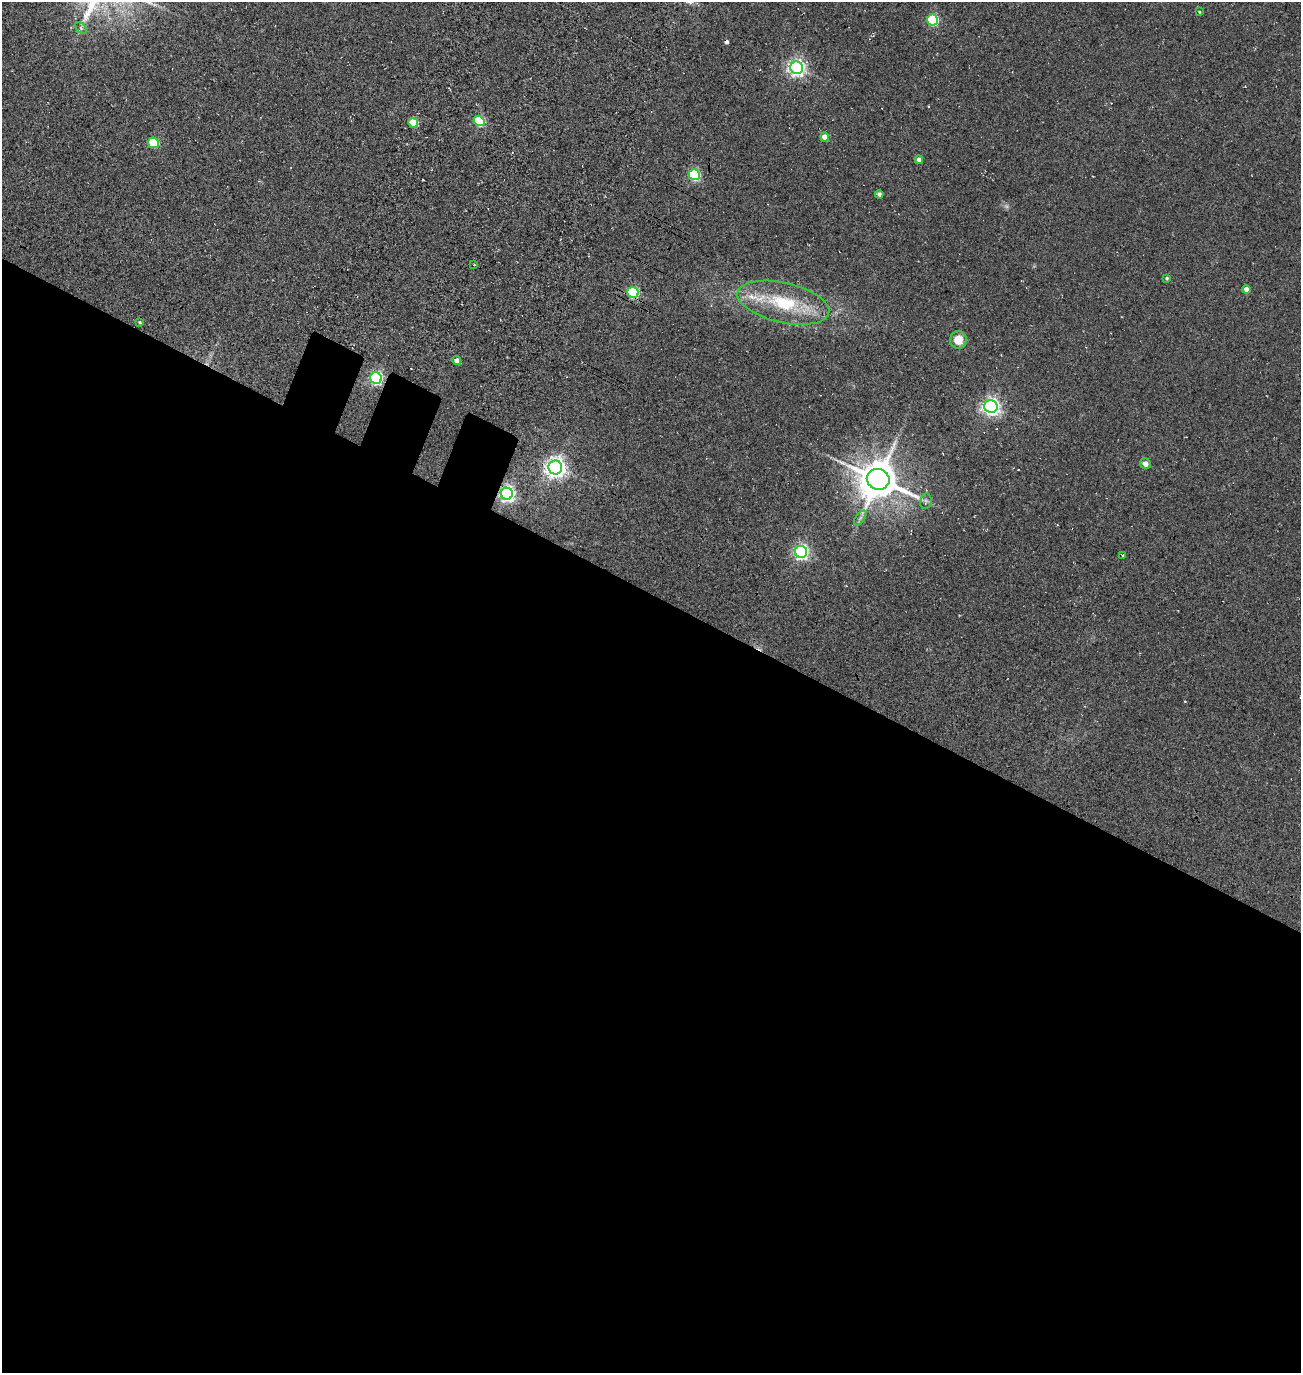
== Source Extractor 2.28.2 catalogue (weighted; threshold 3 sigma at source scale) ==
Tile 14 of 4 x 4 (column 2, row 4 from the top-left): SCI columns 1783-3081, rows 245-1615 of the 5922 x 5903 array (HDU 1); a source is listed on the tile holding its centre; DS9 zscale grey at full resolution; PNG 1303 x 1375 px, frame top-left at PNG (2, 2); each listed source drawn as its Kron ellipse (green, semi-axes under 4 px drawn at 4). Shown black and unused: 58% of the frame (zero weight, under 3 of 5 exposures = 11% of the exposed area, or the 3 px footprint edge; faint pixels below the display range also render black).
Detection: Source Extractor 2.28.2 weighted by HDU 2 'WHT'; one run over the whole footprint, this tile lists its part. Background 0.0815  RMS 0.026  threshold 0.118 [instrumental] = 3 sigma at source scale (4.5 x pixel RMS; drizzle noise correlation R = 1.50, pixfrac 1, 0.05/0.05 arcsec/px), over >= 5 px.
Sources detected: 32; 1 too faint to see at this stretch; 1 cosmic-ray / hot-pixel residue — neither listed nor drawn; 1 inside a brighter listed object's ellipse — not listed separately; the other 29 listed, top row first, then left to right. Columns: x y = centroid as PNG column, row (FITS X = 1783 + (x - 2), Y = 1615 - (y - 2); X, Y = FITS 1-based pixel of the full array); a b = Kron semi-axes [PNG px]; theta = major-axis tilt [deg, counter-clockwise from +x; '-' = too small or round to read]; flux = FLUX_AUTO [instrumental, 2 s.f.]
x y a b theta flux
1199 12 4 2 - 2.1
933 20 5 5 - 250
81 28 7 4 -46 4.3
797 68 6 6 - 910
479 121 5 5 - 180
413 123 5 4 - 83
825 137 4 4 - 27
153 143 5 5 - 130
919 160 4 4 - 11
694 175 5 5 - 250
879 194 4 4 - 6.5
474 265 3 2 - 2.1
1167 278 4 3 - 3.8
1246 289 4 4 - 17
633 293 5 5 - 230
783 303 47 20 -13 160
140 322 4 3 - 2.7
958 340 8 8 - 37
457 361 4 4 - 17
376 378 6 5 - 440
991 406 6 6 - 990
1145 464 5 5 - 13
555 468 7 7 - 1400
878 479 11 10 - 8100
507 494 6 6 - 850
926 501 8 5 80 5.9
860 518 8 4 53 6.8
801 552 6 6 - 630
1123 555 4 2 - 2
Overlapping masked pixels (flux is a lower limit): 2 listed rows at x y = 633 293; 507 494